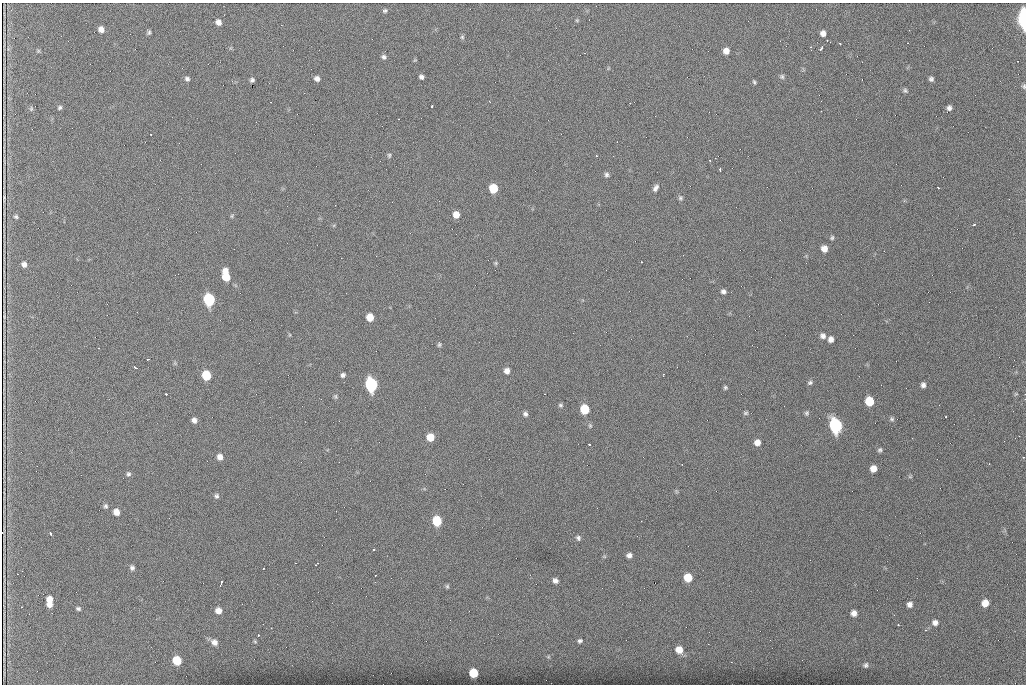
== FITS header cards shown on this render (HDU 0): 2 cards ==
NAXIS1  =                 1024 /fastest changing axis
NAXIS2  =                  682 /next to fastest changing axis

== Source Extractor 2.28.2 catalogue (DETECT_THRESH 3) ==
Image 1024 x 682 px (HDU 0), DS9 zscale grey, 1 PNG px = 1 image px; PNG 1028 x 686 px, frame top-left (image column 1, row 682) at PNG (2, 3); no overlay
Background 1430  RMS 26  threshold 78.9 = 3 sigma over >= 5 px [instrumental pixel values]
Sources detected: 132; all 132 listed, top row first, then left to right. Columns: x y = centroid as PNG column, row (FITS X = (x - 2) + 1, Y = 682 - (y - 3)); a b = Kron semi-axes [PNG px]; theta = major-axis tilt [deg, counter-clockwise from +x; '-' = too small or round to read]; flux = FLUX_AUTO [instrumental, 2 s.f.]
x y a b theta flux
385 10 6 5 - 3300
1024 19 9 4 -87 590000
577 20 5 4 - 2000
218 22 6 5 - 9100
101 29 6 5 - 10000
149 32 6 4 81 3500
823 33 5 5 - 8700
462 37 6 6 - 2700
827 40 3 3 - 1800
907 43 2 2 - 840
840 44 2 2 - 1200
810 47 2 2 - 1800
821 49 5 3 - 4500
38 51 6 4 45 1900
726 51 6 6 - 13000
384 57 6 6 - 4400
421 77 5 4 - 5100
782 77 6 6 - 3500
317 78 6 5 - 7300
187 79 7 6 - 4600
931 79 5 5 - 4400
252 80 4 4 - 4100
754 82 6 3 -65 2500
1024 86 6 5 - 2900
905 90 6 5 - 3400
490 102 3 2 - 1300
630 103 2 2 - 860
432 106 3 2 - 5200
60 107 6 5 - 3100
949 108 5 5 - 5500
31 109 6 5 - 2900
389 155 7 5 -78 2900
596 156 3 3 - 1600
715 158 2 2 - 860
720 169 3 3 - 3500
606 175 7 6 - 4200
938 187 3 2 - 1800
493 188 6 6 - 54000
655 188 9 5 60 6100
680 198 6 6 - 3400
4 199 18 3 90 310
456 215 6 6 - 16000
232 216 6 4 61 2200
16 217 5 4 - 2800
973 225 4 3 - 2400
832 238 6 5 - 2800
824 248 6 6 - 14000
641 262 3 2 - 4000
496 263 5 5 - 2000
24 264 6 5 - 6800
226 275 11 6 -81 45000
723 291 6 6 - 5300
209 300 7 6 - 200000
370 317 6 6 - 26000
823 336 7 6 - 7200
831 339 6 5 - 8200
439 344 6 5 - 3000
148 359 3 2 - 1700
135 367 4 3 - 5500
507 371 6 6 - 9200
206 375 7 6 - 62000
343 375 5 5 - 4500
663 375 3 2 - 1500
810 383 7 5 18 3500
371 384 7 6 - 340000
923 385 5 5 - 5600
725 387 5 4 - 2800
166 394 3 2 - 5300
1016 394 6 5 - 2200
335 396 6 5 - 2800
869 401 7 6 - 50000
561 405 6 5 - 3200
585 409 6 6 - 67000
745 413 7 5 2 3000
807 413 6 5 - 3300
525 414 6 6 - 4700
892 419 7 6 - 3500
194 420 5 5 - 7600
590 425 7 5 -69 2900
836 425 8 7 - 390000
430 437 6 6 - 28000
757 442 6 6 - 12000
589 444 3 2 - 5700
880 450 7 5 60 3500
220 457 6 6 - 11000
1023 457 3 2 - 2000
682 464 2 2 - 1100
989 464 2 2 - 1000
873 469 6 6 - 15000
128 474 6 6 - 3800
910 477 6 4 0 2200
676 491 6 4 -71 2200
216 496 7 5 -75 3900
106 506 7 6 - 3900
116 512 7 6 - 13000
437 521 7 6 - 75000
641 521 2 2 - 830
50 533 4 3 - 6700
578 538 7 6 - 4200
374 549 3 3 - 3800
629 555 6 5 - 7000
604 556 6 4 -19 1900
295 563 2 2 - 970
317 564 6 2 34 2800
132 568 6 5 - 4900
263 568 3 2 - 2200
375 576 3 2 - 2600
688 577 6 6 - 38000
555 581 6 5 - 7300
221 582 5 3 - 8500
447 586 6 5 - 2700
50 599 7 6 - 12000
985 603 6 6 - 18000
50 604 6 5 - 9300
910 604 6 6 - 7200
21 607 3 2 - 1700
78 609 6 4 -16 3500
218 611 7 7 - 12000
854 613 6 5 - 10000
935 622 8 7 - 7900
898 625 3 2 - 2700
926 630 4 3 - 3400
258 635 3 3 - 3300
580 641 7 6 - 4200
214 642 8 7 - 11000
708 644 2 2 - 930
679 650 8 7 - 21000
548 657 6 4 18 2500
177 660 7 6 - 52000
731 662 2 2 - 850
866 665 6 6 - 4200
474 673 6 6 - 56000
At the frame edge (FLAGS 8, measured only in part): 2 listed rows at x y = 1024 19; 1024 86

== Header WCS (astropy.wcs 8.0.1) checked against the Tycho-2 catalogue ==
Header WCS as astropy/WCSLIB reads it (CRVAL/CRPIX/CD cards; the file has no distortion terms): RA---TAN/DEC--TAN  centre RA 07:06:07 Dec +31:10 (106.53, +31.16 deg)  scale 1.43 arcsec/px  FOV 24.4' x 16.3'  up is -93 deg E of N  parity flipped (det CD > 0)
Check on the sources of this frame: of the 60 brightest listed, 9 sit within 2.1 arcsec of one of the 16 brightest Tycho-2 stars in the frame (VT <= 12.35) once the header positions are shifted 0.51 arcsec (0.51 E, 0.06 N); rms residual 0.74 arcsec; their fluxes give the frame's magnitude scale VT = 23.63 - 2.5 log10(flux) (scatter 0.27 mag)
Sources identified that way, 9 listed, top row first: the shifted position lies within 2.1 arcsec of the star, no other Tycho-2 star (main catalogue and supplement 1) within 4.2 arcsec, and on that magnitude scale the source's flux lands within +1.5 / -3 mag of the star's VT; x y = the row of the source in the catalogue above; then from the Tycho-2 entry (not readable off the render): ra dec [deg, ICRS J2000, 3 dp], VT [Tycho-2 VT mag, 2 dp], TYC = Tycho-2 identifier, HIP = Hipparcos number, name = IAU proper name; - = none
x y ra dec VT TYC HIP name
1024 19 106.369 +31.359 8.79 2438-636-1 - -
493 188 106.458 +31.151 12.35 2438-728-1 - -
206 375 106.551 +31.041 11.84 2438-663-1 - -
371 384 106.552 +31.106 9.20 2438-180-1 - -
869 401 106.550 +31.305 11.61 2438-184-1 - -
585 409 106.559 +31.192 11.79 2438-1039-1 - -
836 425 106.562 +31.292 10.01 2438-106-1 - -
437 521 106.614 +31.135 11.36 2438-550-1 - -
474 673 106.684 +31.152 11.76 2438-931-1 - -